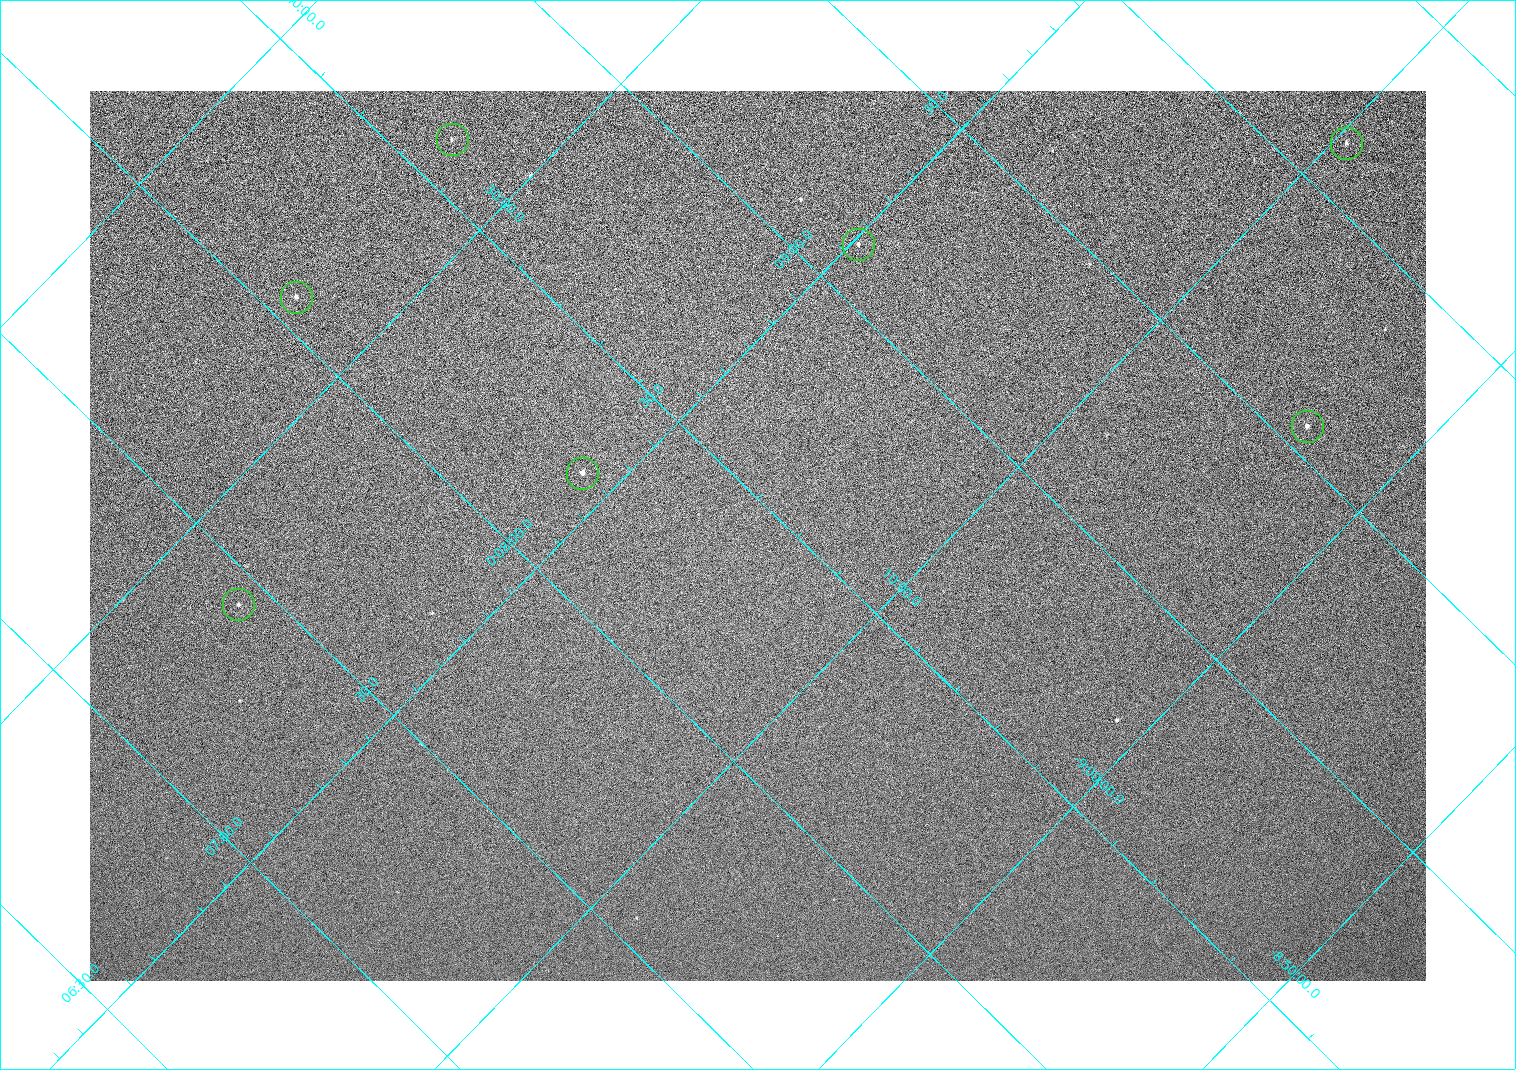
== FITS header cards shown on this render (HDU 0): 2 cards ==
NAXIS1  =                 1336 / length of data axis 1
NAXIS2  =                  890 / length of data axis 2

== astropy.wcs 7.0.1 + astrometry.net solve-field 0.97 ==
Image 1336 x 890 px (HDU 0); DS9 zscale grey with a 90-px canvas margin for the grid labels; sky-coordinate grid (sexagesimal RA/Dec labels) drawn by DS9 from the SOLVED WCS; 7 Tycho-2 reference stars matched to detected sources circled (green)
Header WCS: none
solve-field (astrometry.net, Tycho-2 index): SOLVED blind (the file carries no WCS)
Solved WCS: RA---TAN-SIP/DEC--TAN-SIP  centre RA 00:08:26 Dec -09:15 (2.11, -9.25 deg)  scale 2.18 arcsec/px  FOV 48.4' x 32.2'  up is +134 deg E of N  parity normal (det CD < 0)
(file carries no celestial WCS; the grid is the blind solution)
Tycho-2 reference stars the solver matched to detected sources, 7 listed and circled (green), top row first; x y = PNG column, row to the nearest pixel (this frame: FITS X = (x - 90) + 1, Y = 890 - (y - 91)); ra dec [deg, ICRS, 3 dp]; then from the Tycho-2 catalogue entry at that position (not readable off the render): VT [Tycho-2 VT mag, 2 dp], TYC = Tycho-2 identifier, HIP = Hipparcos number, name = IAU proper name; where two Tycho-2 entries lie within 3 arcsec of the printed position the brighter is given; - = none
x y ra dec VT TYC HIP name
452 139 2.153 -9.550 13.26 5260-885-1 - -
1346 143 2.532 -9.160 11.81 5260-228-1 - -
858 244 2.280 -9.330 12.27 5260-351-1 - -
296 297 2.017 -9.551 11.45 5260-935-1 - -
1307 426 2.391 -9.059 11.94 5260-541-1 - -
582 473 2.062 -9.353 11.06 5260-555-1 - -
238 604 1.857 -9.447 11.85 5260-1015-1 - -